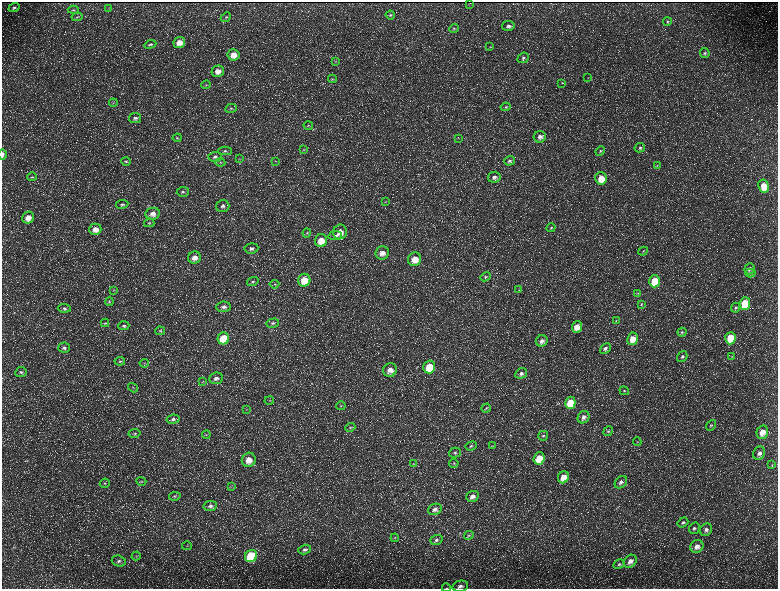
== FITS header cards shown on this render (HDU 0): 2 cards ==
NAXIS1  =                 1552 / length of data axis 1
NAXIS2  =                 1173 / length of data axis 2

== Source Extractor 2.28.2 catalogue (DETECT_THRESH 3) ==
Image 1552 x 1173 px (HDU 0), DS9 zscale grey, zoomed out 1/2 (1 PNG px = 2 x 2 image px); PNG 780 x 591 px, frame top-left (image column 1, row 1173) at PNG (2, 2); each listed source drawn as its Kron ellipse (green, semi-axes under 4 px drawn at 4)
Background 230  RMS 10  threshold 31.4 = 3 sigma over >= 5 px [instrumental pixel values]
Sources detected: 190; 36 cannot appear on this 1/2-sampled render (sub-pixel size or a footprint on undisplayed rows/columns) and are neither listed nor drawn; the other 154 listed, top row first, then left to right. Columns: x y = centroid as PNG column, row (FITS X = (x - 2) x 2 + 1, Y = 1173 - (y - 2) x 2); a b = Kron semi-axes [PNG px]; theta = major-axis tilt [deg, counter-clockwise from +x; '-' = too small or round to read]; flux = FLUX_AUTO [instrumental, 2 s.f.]
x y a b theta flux
470 3 3 1 - 930
14 8 5 3 - 4400
109 8 3 2 - 1200
73 10 5 3 - 2400
390 15 5 4 - 3500
77 17 6 3 11 2400
226 17 5 4 - 3100
667 22 4 4 - 3200
508 26 6 5 - 6800
454 28 5 4 - 2800
179 42 6 5 - 23000
150 44 6 3 21 3800
490 47 4 3 - 1600
705 53 5 4 - 4600
234 55 6 5 - 22000
523 58 6 5 - 4800
335 61 4 3 - 1700
218 71 6 5 - 15000
588 78 3 3 - 1100
332 79 4 2 - 1500
562 83 3 2 - 990
206 85 4 3 - 2000
113 103 4 2 - 1600
506 107 5 4 - 3300
231 108 6 3 10 2800
135 118 6 5 - 6200
308 125 5 3 - 1900
540 137 6 6 - 11000
177 138 4 3 - 2400
459 138 3 2 - 900
640 148 5 4 - 4200
304 150 4 3 - 1900
225 151 7 4 1 4400
600 151 5 4 - 3200
3 154 5 2 - 5300
215 157 6 5 - 6000
239 159 3 2 - 1100
126 161 5 3 - 2200
275 161 4 3 - 1700
510 161 5 4 - 5400
220 162 5 3 - 2500
657 165 3 3 - 1500
32 177 5 3 - 2100
494 177 6 5 - 8600
601 178 6 5 - 32000
763 186 6 5 - 37000
183 192 6 5 - 5100
385 202 3 2 - 950
122 204 6 4 10 4300
223 206 7 6 - 7100
153 214 7 6 - 13000
28 218 6 5 - 21000
149 223 5 3 - 2300
551 228 4 3 - 2300
95 229 6 5 - 18000
340 232 7 7 - 21000
307 233 4 4 - 2900
335 236 7 4 8 5200
321 241 6 6 - 32000
251 248 7 5 6 7000
643 251 5 3 - 2400
382 253 7 6 - 17000
194 258 6 6 - 16000
415 259 7 6 - 30000
749 269 5 5 - 7500
750 273 5 3 - 3000
485 277 5 4 - 2900
304 280 6 6 - 41000
654 281 6 5 - 64000
253 282 6 4 18 4000
274 284 5 3 - 2300
114 290 4 3 - 1700
519 290 4 2 - 1300
638 293 3 3 - 1500
109 302 4 3 - 2100
745 303 6 5 - 87000
641 305 4 3 - 1700
223 307 7 5 6 7900
64 308 6 4 -4 4700
735 308 5 4 - 3300
616 321 3 2 - 1300
105 323 4 3 - 2100
273 323 6 4 15 4700
124 326 5 4 - 4700
577 327 6 5 - 22000
160 331 5 4 - 2500
682 332 5 4 - 3100
730 338 6 5 - 73000
223 339 6 5 - 89000
633 339 6 5 - 31000
542 341 6 5 - 10000
64 348 6 5 - 5700
605 348 6 4 44 6700
732 356 4 3 - 1700
682 357 6 4 55 4900
120 361 5 4 - 3600
144 363 4 3 - 1600
429 367 6 6 - 63000
390 370 7 6 - 17000
21 372 5 5 - 4600
521 373 6 5 - 7300
216 378 7 5 7 9500
202 382 3 3 - 1500
133 388 5 3 - 2000
624 391 5 4 - 3100
269 401 5 3 - 2400
570 403 6 5 - 51000
341 406 5 4 - 3200
486 408 5 3 - 2700
246 409 3 3 - 1500
584 417 6 5 - 10000
173 419 6 4 11 6200
711 425 6 4 50 3000
350 427 5 4 - 3000
608 431 5 4 - 3300
762 432 7 5 75 22000
135 433 6 3 10 2800
206 435 4 4 - 2600
543 436 5 4 - 4000
637 442 4 3 - 2000
471 446 6 4 20 4300
492 446 4 3 - 1500
455 453 6 5 - 4700
759 453 7 5 58 9500
539 458 6 5 - 51000
249 460 7 7 - 25000
454 463 5 4 - 2500
413 464 4 3 - 2200
772 465 4 3 - 1600
563 477 6 5 - 31000
141 481 5 4 - 2000
621 482 7 5 45 7800
105 483 5 4 - 3400
231 486 3 2 - 1200
175 496 6 4 10 2900
472 496 6 5 - 12000
210 506 7 5 9 7700
435 509 7 5 24 9900
683 522 5 4 - 4800
694 528 6 5 - 5100
706 530 6 5 - 8000
469 535 5 4 - 2700
395 538 4 3 - 2000
436 540 6 4 20 5400
187 546 5 2 - 1700
697 546 7 6 - 12000
305 550 6 4 15 6100
136 556 5 2 - 1900
251 556 6 6 - 160000
119 561 7 5 -17 6200
630 561 7 5 44 14000
619 564 6 4 28 4000
460 586 8 5 13 8500
446 588 4 2 - 1300
At the frame edge (FLAGS 8, measured only in part): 3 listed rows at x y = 3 154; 460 586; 446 588
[36 sub-pixel or undisplayed-footprint detections neither listed nor drawn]